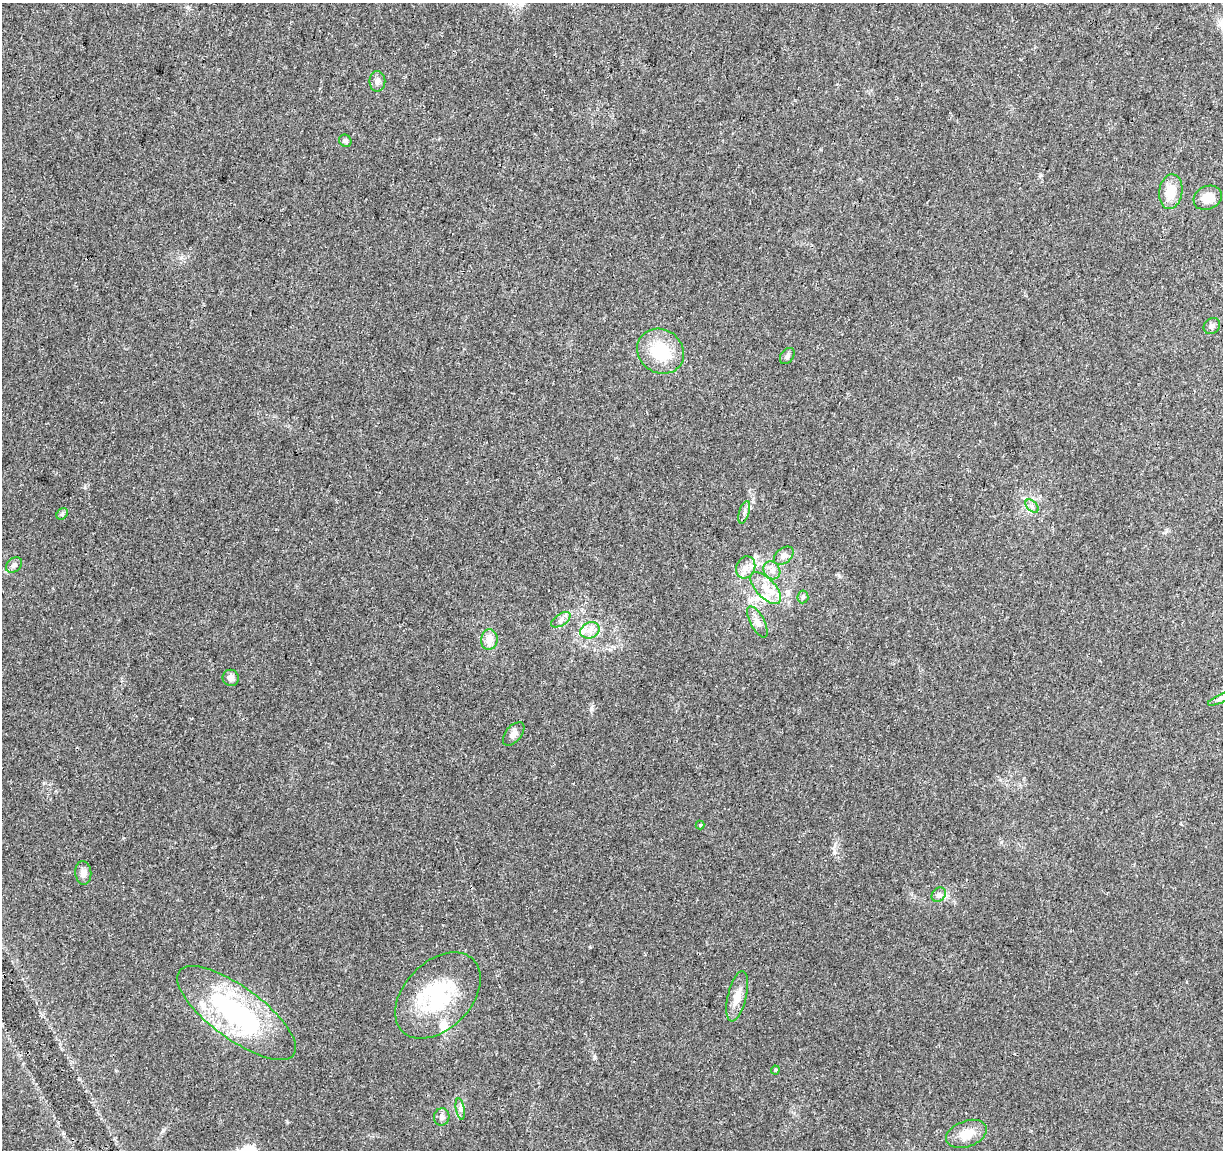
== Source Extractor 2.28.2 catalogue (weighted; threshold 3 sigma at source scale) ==
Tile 10 of 4 x 4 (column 2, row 3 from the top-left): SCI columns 1223-2443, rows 1373-2520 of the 4895 x 5100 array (HDU 1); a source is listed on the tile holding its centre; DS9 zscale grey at full resolution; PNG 1225 x 1152 px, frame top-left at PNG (2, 3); each listed source drawn as its Kron ellipse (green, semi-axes under 4 px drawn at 4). Shown black and unused: <1% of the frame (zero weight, under 3 of 4 exposures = <1% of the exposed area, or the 3 px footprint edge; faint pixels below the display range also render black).
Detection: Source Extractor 2.28.2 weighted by HDU 2 'WHT'; one run over the whole footprint, this tile lists its part. Background 0.0215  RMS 0.004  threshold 0.0182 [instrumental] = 3 sigma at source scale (4.5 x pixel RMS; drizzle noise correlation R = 1.50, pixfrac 1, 0.0396/0.0396 arcsec/px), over >= 5 px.
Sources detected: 37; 1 inside a brighter object's white glare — neither listed nor drawn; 3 inside a brighter listed object's ellipse — not listed separately; the other 33 listed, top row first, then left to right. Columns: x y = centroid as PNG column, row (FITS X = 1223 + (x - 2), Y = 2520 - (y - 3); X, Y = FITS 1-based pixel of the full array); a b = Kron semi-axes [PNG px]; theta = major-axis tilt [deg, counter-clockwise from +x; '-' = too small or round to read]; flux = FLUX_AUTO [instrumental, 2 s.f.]
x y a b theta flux
377 81 10 8 -90 1.8
345 141 6 6 - 1
1171 192 17 11 81 7.7
1208 198 15 11 27 5.4
1212 326 9 7 40 1.3
661 351 24 21 -36 18
787 356 9 6 53 1.2
1032 506 8 5 -46 1.1
744 512 12 5 73 1.5
62 514 6 5 - 0.73
784 556 11 7 41 1.9
14 565 9 6 42 1.4
746 567 11 9 66 3
772 570 9 8 - 2.2
766 588 20 9 -46 6.4
803 597 6 5 - 0.81
561 620 11 5 33 1.6
757 622 17 7 -62 2.7
590 630 10 8 23 2.7
489 640 10 8 83 4
231 678 8 8 - 2.1
1220 699 13 4 24 1.2
514 734 14 8 50 2.1
700 825 4 4 - 0.36
83 873 12 8 -83 2.4
939 895 8 6 46 1.2
438 995 50 33 46 36
737 996 25 9 77 4.7
237 1013 71 26 -36 69
775 1070 4 4 - 0.47
460 1109 11 3 -79 0.99
442 1117 8 7 - 1.5
966 1134 21 13 20 6.6
Isophote crosses this tile's border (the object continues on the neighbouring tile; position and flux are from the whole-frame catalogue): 1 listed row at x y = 1220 699
Unlisted compact peaks at least as high as the median listed source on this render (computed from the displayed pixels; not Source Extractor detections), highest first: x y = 591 709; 595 1057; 163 1130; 85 487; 590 947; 834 852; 839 575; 1041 175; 287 1122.